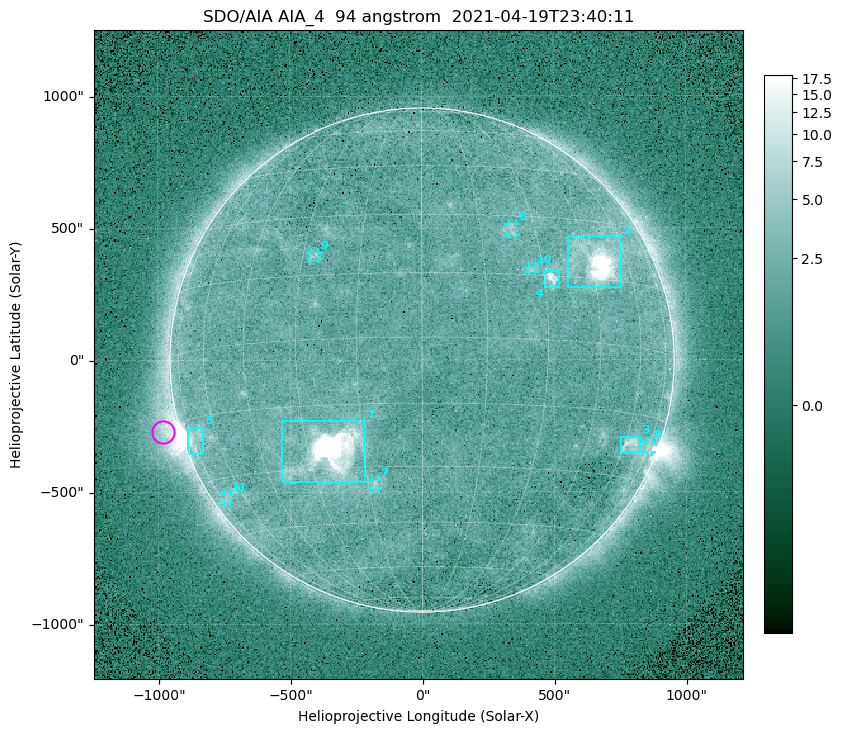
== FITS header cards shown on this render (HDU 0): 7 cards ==
TELESCOP= 'SDO/AIA '
INSTRUME= 'AIA_4   '
WAVELNTH=                   94
WAVEUNIT= 'angstrom'
DATE-OBS= '2021-04-19T23:40:11.12'
CTYPE1  = 'HPLN-TAN'
CTYPE2  = 'HPLT-TAN'

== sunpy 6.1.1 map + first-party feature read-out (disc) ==
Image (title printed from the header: SDO/AIA AIA_4  94 angstrom  2021-04-19T23:40:11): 512 x 512 px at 4.8 arcsec/px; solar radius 955 arcsec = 199 px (full disc in frame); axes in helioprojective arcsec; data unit not stated in the header (colour bar unlabelled)
Orientation: roll -0.138 deg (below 1 deg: not rotated)
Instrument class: DISC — disc imager (sunpy class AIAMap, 94 A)
Bright regions (active regions / flare kernels): reference = the median radial profile (limb darkening/brightening removed); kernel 5 px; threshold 5 sigma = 2.61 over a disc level ~1.77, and >= 1.15x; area >= 9 px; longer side >= 5 px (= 24 arcsec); searched inside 0.97 R_sun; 11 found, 11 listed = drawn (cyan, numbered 1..; 6 of them under ~33 arcsec drawn as corner ticks so the feature stays visible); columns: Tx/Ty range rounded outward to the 10 arcsec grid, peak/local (2 s.f.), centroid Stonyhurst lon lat
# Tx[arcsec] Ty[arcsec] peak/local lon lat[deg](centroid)
1 -540..-210 -460..-230 1490 -23 -26
2 550..760 270..470 64 +47 +19
3 750..830 -350..-290 4.7 +63 -22
4 460..520 270..340 7 +32 +14
5 -890..-830 -360..-250 6.2 -73 -20
6 330..360 470..520 3 +23 +26
7 -190..-170 -490..-450 3.1 -13 -34
8 850..870 -350..-310 3.2 +75 -22
9 -420..-390 380..410 2.8 -27 +20
10 400..430 330..360 2.9 +27 +16
11 -750..-730 -540..-510 2.3 -71 -35
Off-limb structures (1.02-1.3 R_sun): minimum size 50 px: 7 found; the strongest spans PA ~90..115 deg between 1.02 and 1.22 R_sun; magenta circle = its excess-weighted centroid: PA ~105 deg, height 1.07 R_sun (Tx ~-980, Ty ~-270 arcsec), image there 4.8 x the reference